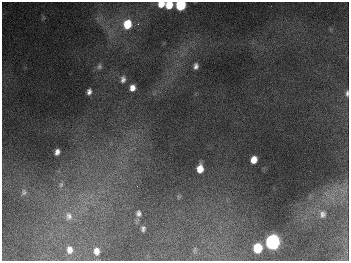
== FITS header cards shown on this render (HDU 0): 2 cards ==
NAXIS1  =                  347
NAXIS2  =                  259

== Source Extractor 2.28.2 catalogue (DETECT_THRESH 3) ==
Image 347 x 259 px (HDU 0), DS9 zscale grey, 1 PNG px = 1 image px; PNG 351 x 263 px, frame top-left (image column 1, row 259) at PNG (2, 2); no overlay
Background 676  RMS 50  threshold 151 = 3 sigma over >= 5 px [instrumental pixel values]
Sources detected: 27; all 27 listed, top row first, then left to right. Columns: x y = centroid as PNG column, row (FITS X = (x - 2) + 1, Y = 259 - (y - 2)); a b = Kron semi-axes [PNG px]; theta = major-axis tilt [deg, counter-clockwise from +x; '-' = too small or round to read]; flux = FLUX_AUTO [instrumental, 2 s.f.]
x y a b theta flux
161 4 6 6 - 3.7e+04
169 5 6 6 - 6.0e+04
180 5 7 6 - 2.3e+05
127 24 10 9 - 9.0e+04
138 24 4 4 - 5.1e+03
99 66 8 6 83 9.3e+03
196 66 6 4 76 1.3e+04
123 79 9 7 86 1.5e+04
132 88 7 6 - 2.3e+04
89 92 6 4 79 1.3e+04
347 93 8 4 85 8.7e+03
57 152 6 5 - 1.5e+04
254 160 7 6 - 3.5e+04
200 169 8 6 86 4.0e+04
61 185 8 6 86 1.2e+04
137 186 2 2 - 1.5e+03
341 189 7 4 -19 1.1e+04
24 192 9 8 - 1.2e+04
138 213 9 7 -84 1.3e+04
322 214 11 10 - 2.0e+04
69 216 13 11 -80 3.6e+04
143 228 5 4 - 8.7e+03
272 242 8 7 - 1.0e+06
257 248 7 6 - 1.2e+05
69 250 10 7 -86 2.3e+04
195 250 8 2 69 3.7e+03
96 251 8 6 -86 2.2e+04
At the frame edge (FLAGS 8, measured only in part): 4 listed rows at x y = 161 4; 169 5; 180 5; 347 93